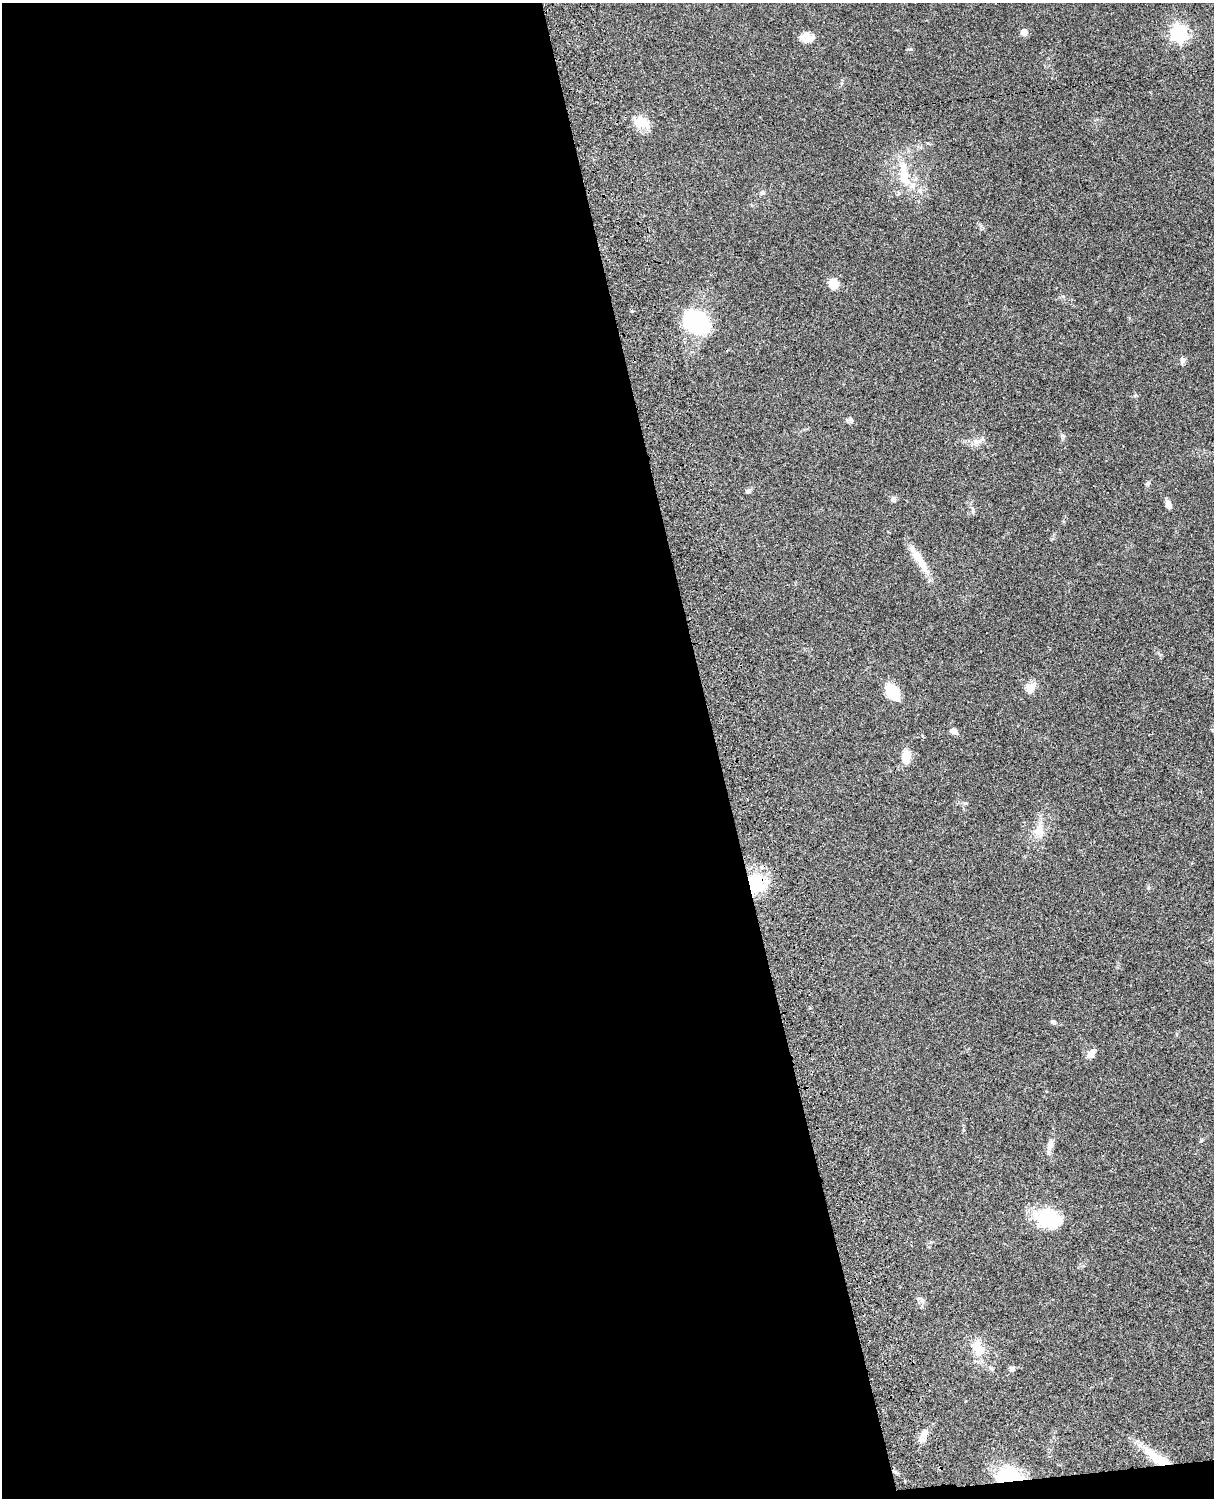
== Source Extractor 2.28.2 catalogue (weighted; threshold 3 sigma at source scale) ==
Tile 9 of 4 x 3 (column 1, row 3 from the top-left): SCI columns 121-1332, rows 276-1771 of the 5086 x 4925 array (HDU 1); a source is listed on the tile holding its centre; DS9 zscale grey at full resolution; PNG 1216 x 1500 px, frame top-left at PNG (2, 3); no overlay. Shown black and unused: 60% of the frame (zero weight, under 3 of 4 exposures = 6% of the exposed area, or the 3 px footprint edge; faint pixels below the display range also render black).
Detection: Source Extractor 2.28.2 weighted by HDU 2 'WHT'; one run over the whole footprint, this tile lists its part. Background 0.0882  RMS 0.0061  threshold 0.0275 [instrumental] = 3 sigma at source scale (4.5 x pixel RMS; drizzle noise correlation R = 1.50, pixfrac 1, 0.05/0.05 arcsec/px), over >= 5 px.
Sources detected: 37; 2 inside a brighter object's white glare — not listed; the other 35 listed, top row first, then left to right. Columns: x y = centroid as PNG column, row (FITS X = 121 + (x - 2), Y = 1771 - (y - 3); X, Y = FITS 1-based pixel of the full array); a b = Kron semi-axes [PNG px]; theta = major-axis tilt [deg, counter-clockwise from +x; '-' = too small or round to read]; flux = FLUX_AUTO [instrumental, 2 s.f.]
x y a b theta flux
1024 32 5 5 - 10
1179 33 7 6 - 190
806 36 16 12 37 5.6
641 122 21 15 -5 9
904 174 39 13 -81 17
920 191 7 6 - 1.6
762 193 6 5 - 1
833 283 9 8 - 9.8
696 322 20 16 -32 78
1182 360 9 6 83 1.8
850 419 10 5 20 1.4
977 442 10 8 40 3.8
1148 483 7 4 45 1
748 491 7 5 -12 1.2
893 499 7 6 - 1.6
1168 504 10 6 -72 3
973 511 13 4 -89 1.5
918 558 40 9 -58 12
1030 688 11 9 57 6.3
893 692 16 10 -55 21
954 731 10 6 -23 2.9
905 758 13 13 - 6.2
1039 830 23 14 79 9.2
756 883 28 21 -56 26
1053 1022 6 5 - 1.3
1091 1054 12 8 57 4.2
1201 1141 6 4 41 0.8
1050 1146 21 7 78 4.5
1049 1218 33 24 2 27
922 1300 8 5 -46 1.5
978 1348 22 13 -58 11
1012 1369 7 6 - 1.9
923 1436 22 8 62 5.1
1157 1458 39 11 -34 17
1009 1476 28 18 0 29
Overlapping masked pixels (flux is a lower limit): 3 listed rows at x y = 756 883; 1157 1458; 1009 1476
Unlisted compact peaks at least as high as the median listed source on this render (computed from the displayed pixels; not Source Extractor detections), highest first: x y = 1062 435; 965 803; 911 49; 1148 888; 632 311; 1135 396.